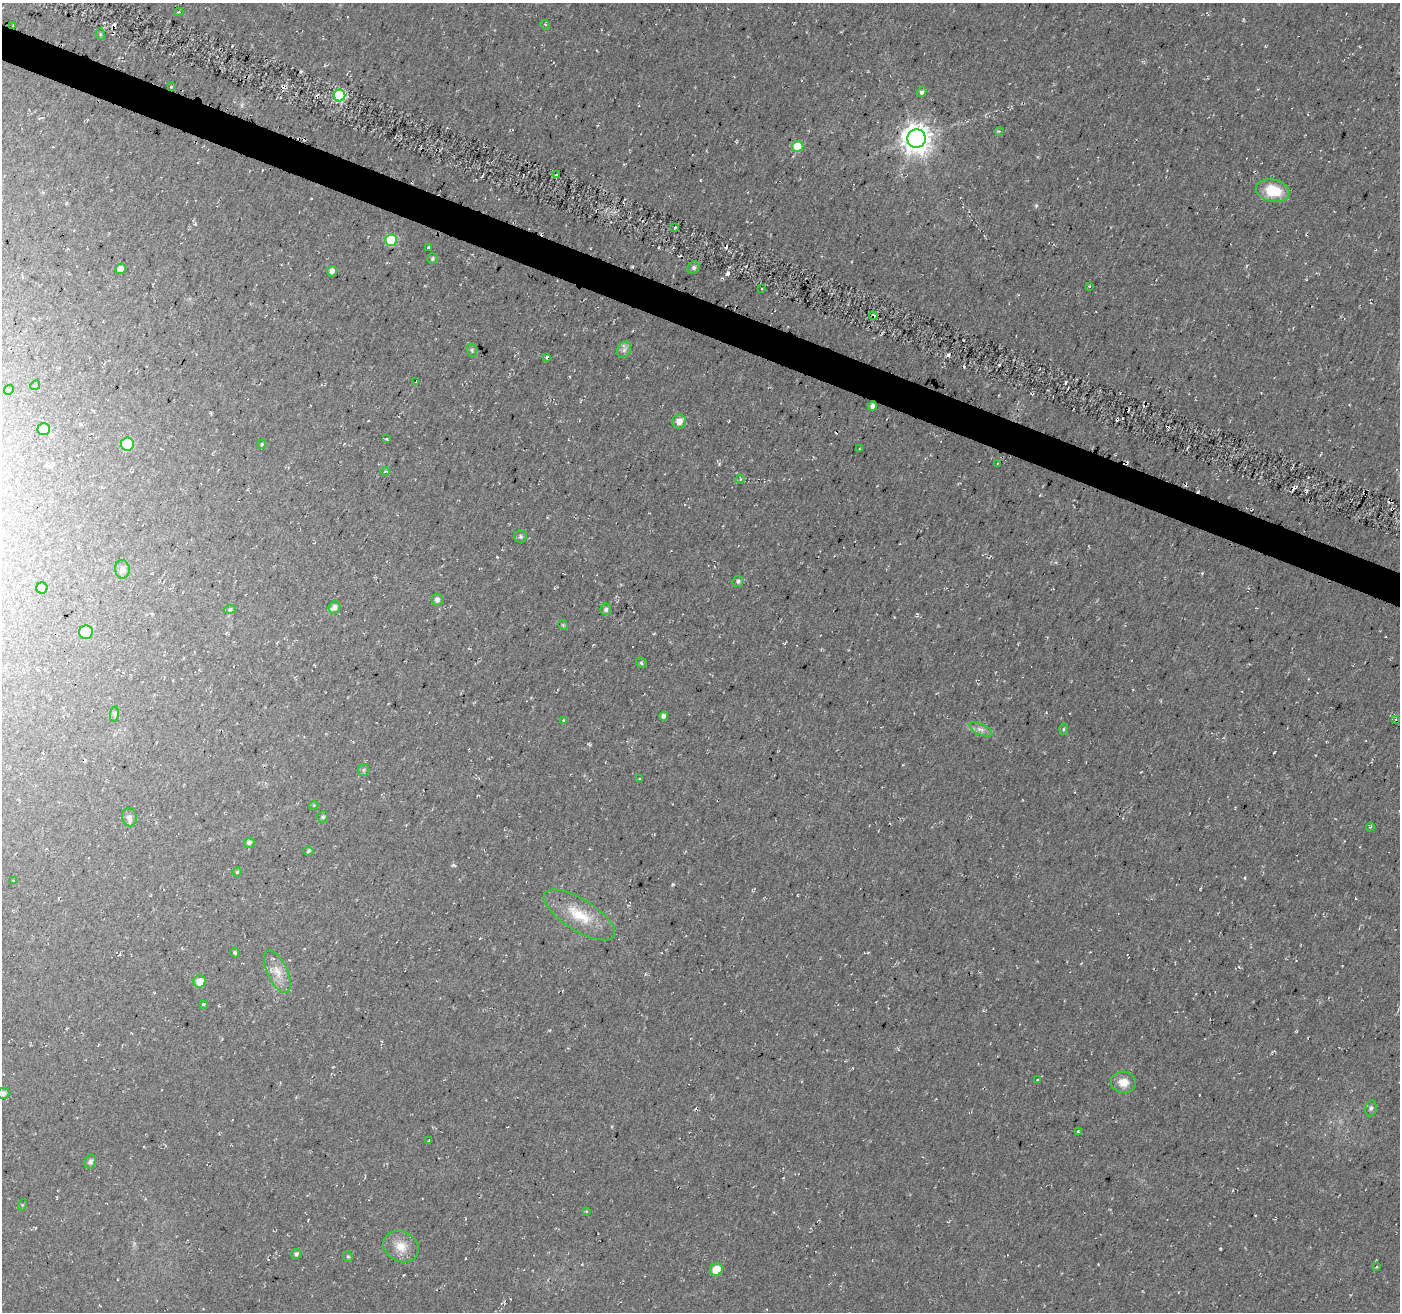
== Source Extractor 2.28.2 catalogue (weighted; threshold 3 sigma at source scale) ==
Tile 11 of 4 x 4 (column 3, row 3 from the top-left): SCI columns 2814-4211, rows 1593-2902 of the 5635 x 5788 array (HDU 1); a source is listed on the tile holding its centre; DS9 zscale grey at full resolution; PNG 1402 x 1314 px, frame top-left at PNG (2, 3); each listed source drawn as its Kron ellipse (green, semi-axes under 4 px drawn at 4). Shown black and unused: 3% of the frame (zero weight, under 2 of 3 exposures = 3% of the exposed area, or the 3 px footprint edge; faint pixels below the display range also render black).
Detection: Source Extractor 2.28.2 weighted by HDU 2 'WHT'; one run over the whole footprint, this tile lists its part. Background 0.0483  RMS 0.0062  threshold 0.0278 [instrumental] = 3 sigma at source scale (4.5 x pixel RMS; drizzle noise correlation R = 1.50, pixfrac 1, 0.0396/0.0396 arcsec/px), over >= 5 px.
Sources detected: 91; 6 cosmic-ray / hot-pixel residue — neither listed nor drawn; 1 inside a brighter listed object's ellipse — not listed separately; the other 84 listed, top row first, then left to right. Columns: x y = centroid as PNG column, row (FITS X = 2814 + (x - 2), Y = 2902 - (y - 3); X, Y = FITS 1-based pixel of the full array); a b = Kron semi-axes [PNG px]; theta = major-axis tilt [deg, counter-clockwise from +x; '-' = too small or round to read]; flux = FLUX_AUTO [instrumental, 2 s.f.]
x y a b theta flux
179 12 4 4 - 0.67
13 25 3 2 - 0.73
545 25 5 2 - 0.62
100 34 6 4 -72 0.75
171 87 3 3 - 0.97
922 92 5 4 - 1.7
340 95 6 6 - 68
999 131 4 3 - 0.66
917 139 9 9 - 790
798 147 5 5 - 20
556 175 2 2 - 0.99
1273 191 17 11 -11 20
675 228 3 3 - 2.9
391 240 6 5 - 38
428 248 3 2 - 0.96
432 259 5 5 - 1
694 267 6 5 - 1.6
120 269 5 5 - 3.7
332 271 5 4 - 2.4
1089 286 3 2 - 0.73
762 288 3 3 - 1.1
873 316 4 3 - 1.2
472 350 7 5 -71 0.99
624 350 8 6 62 2.2
547 357 4 3 - 1.2
416 382 3 2 - 0.73
35 385 5 4 - 0.89
9 390 5 4 - 0.82
872 406 4 4 - 2.8
679 421 7 7 - 5
44 429 6 6 - 6.8
386 439 3 3 - 0.57
127 444 6 6 - 20
262 444 4 4 - 0.77
859 449 2 2 - 0.48
997 464 3 2 - 0.36
385 472 5 3 - 0.75
740 479 5 4 - 0.86
520 537 6 6 - 1.2
122 569 9 7 -80 2.3
738 581 6 5 - 1.5
42 588 5 5 - 2.1
437 600 6 6 - 2.3
335 607 6 6 - 2.2
230 609 6 3 19 0.72
606 609 6 5 - 1.5
563 625 5 4 - 0.67
86 632 7 6 - 14
641 663 6 4 -47 0.99
114 714 8 4 82 1
663 716 5 4 - 1.9
1396 719 4 2 - 0.52
563 720 4 3 - 0.59
981 729 12 5 -25 2.8
1063 729 5 3 - 0.72
363 770 6 5 - 1.3
639 779 3 3 - 0.58
314 805 4 3 - 0.53
129 817 9 7 -78 2.7
323 817 6 5 - 1.2
1370 827 4 4 - 0.74
249 843 6 5 - 1.8
308 851 5 4 - 0.98
237 872 4 4 - 0.8
13 880 3 2 - 0.47
579 915 41 15 -32 20
235 953 5 4 - 0.96
277 972 23 10 -65 8.2
200 982 6 6 - 7.1
203 1004 4 3 - 0.82
1037 1080 3 2 - 0.39
1123 1082 12 10 -6 7.5
3 1093 6 5 - 2.1
1371 1108 8 5 80 1.6
1078 1131 4 4 - 0.84
429 1140 3 3 - 0.59
90 1161 7 5 67 1.9
22 1205 5 3 - 0.61
587 1211 4 3 - 0.48
401 1246 18 15 -26 9.6
296 1254 5 5 - 1.4
348 1256 6 4 -67 0.84
1376 1267 4 2 - 0.42
716 1270 6 6 - 9.8
Overlapping masked pixels (flux is a lower limit): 3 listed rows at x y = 13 25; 171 87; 873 316
Isophote crosses this tile's border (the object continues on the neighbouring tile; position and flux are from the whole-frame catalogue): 1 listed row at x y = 3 1093
Unlisted compact peaks at least as high as the median listed source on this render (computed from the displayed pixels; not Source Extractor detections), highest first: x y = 728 273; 1066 382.